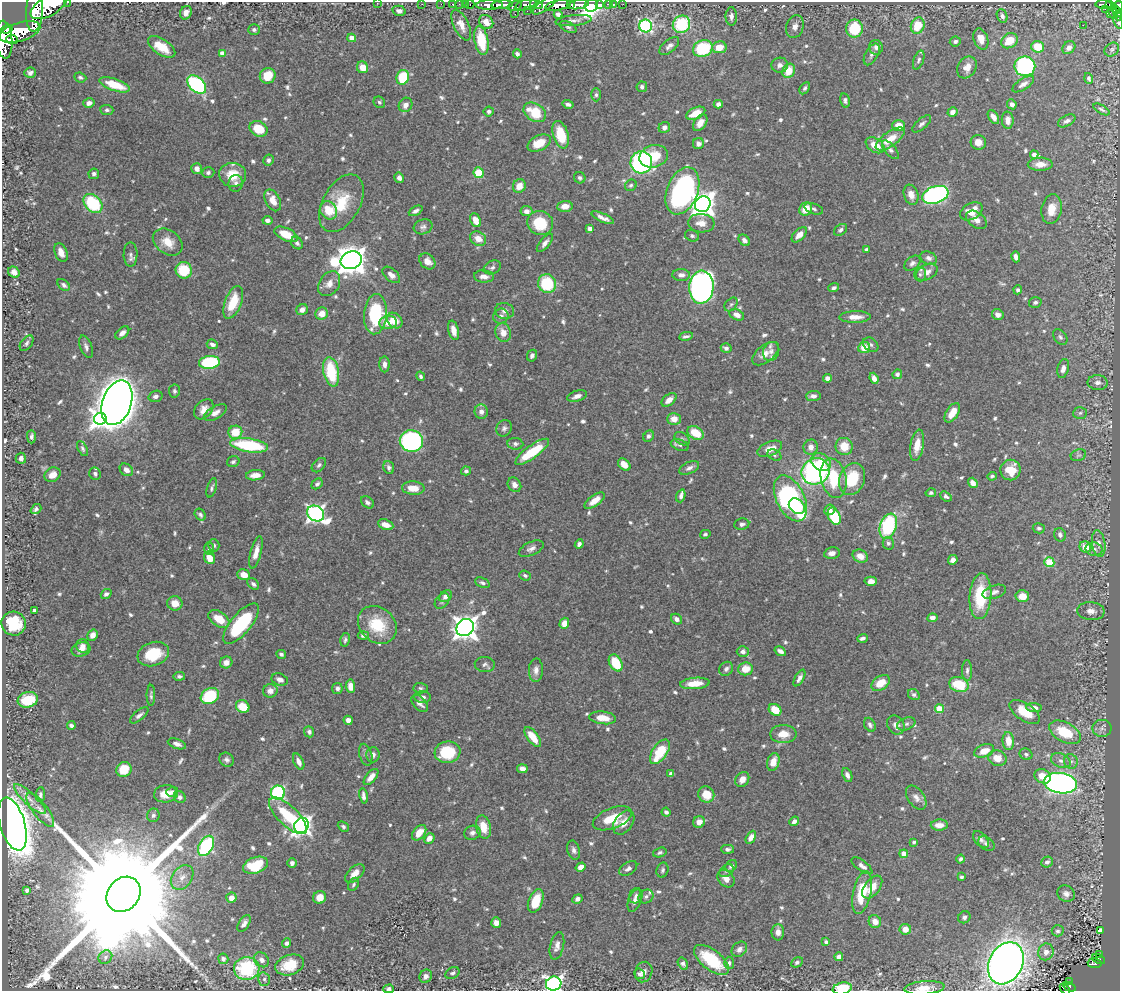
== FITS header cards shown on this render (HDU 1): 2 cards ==
NAXIS1  =                 1118
NAXIS2  =                  989

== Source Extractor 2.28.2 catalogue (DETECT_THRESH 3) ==
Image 1118 x 989 px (HDU 1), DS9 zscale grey, 1 PNG px = 1 image px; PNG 1122 x 993 px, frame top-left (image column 1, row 989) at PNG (2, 2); each listed source drawn as its Kron ellipse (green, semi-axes under 4 px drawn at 4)
Background 0.901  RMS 0.017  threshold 0.05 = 3 sigma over >= 5 px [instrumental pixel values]
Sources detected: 744; of the 744, the 500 brightest by FLUX_AUTO listed and drawn (244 fainter detections omitted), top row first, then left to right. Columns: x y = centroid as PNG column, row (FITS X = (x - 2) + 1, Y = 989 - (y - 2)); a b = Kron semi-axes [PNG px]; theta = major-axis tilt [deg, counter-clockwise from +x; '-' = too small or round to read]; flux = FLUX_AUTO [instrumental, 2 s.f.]
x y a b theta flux
68 2 3 2 - 30
377 3 2 2 - 36
422 4 2 2 - 4.5
441 4 2 2 - 8.5
453 4 3 3 - 18
459 4 2 2 - 11
465 4 3 2 - 10
537 4 7 4 -12 280
570 4 4 3 - 220
608 4 4 3 - 39
613 4 3 2 - 7.7
623 4 2 2 - 3.4
1104 4 8 3 -5 130
470 5 4 3 - 18
489 5 14 4 1 850
502 5 11 4 5 950
526 5 11 5 18 760
544 5 14 5 35 550
558 5 13 5 11 1700
578 5 11 4 8 1200
591 5 7 6 - 1400
599 5 3 3 - 160
1109 5 4 3 - 100
49 6 20 10 30 3500
514 6 7 4 15 320
1118 6 5 4 - 270
1105 9 2 2 - 20
1115 9 4 3 - 200
35 11 21 8 86 3100
399 11 7 5 -14 4.4
527 11 2 2 - 22
186 13 7 6 - 6.4
1113 13 6 3 -66 49
515 14 2 2 - 25
558 14 4 4 - 4.7
1110 14 3 3 - 33
1117 14 7 3 -74 73
731 16 9 5 90 5.1
1002 16 7 5 -68 4.2
574 21 18 5 6 5.7
486 22 8 6 -44 8.3
1118 22 7 2 -63 15
681 24 9 8 - 67
461 25 16 7 -65 10
1083 25 2 2 - 520
646 26 6 6 - 190
918 26 8 7 - 30
568 27 9 5 -28 2.7
795 27 12 8 73 7.2
7 29 6 4 21 420
854 29 9 8 - 59
254 30 6 5 - 2.9
20 32 21 9 17 3300
352 38 4 4 - 10
981 39 11 7 -70 12
4 40 19 8 -84 3000
12 40 6 4 -7 520
481 41 14 7 -79 37
955 41 5 5 - 3.4
1009 41 9 7 35 22
669 46 12 6 40 5.6
162 47 15 7 -33 24
719 47 7 6 - 15
876 47 7 7 - 4.8
1038 47 6 6 - 28
1069 48 7 5 43 5.6
703 49 10 8 22 71
1112 49 8 6 38 2.5
222 53 4 4 - 9.2
517 54 4 3 - 3.8
872 54 12 6 60 5.2
919 60 10 5 70 3.2
780 65 8 7 - 5.4
1025 66 10 10 - 160
362 67 6 5 - 14
967 67 11 9 58 11
789 71 7 6 - 19
30 73 6 5 - 3.7
268 76 8 7 - 24
80 77 6 5 - 2.8
403 77 7 6 - 49
1089 78 5 4 - 2.5
1023 84 12 5 33 5.5
115 85 16 6 -19 32
197 85 11 7 -44 160
642 87 5 5 - 3.1
805 88 7 4 57 2.7
596 95 7 4 -90 2.4
845 100 7 4 -77 3.1
379 102 6 5 - 2.4
89 103 5 4 - 6
568 104 6 3 -15 3.4
718 104 4 4 - 4.8
1012 104 5 4 - 4.5
406 105 7 6 - 6.9
1101 109 9 4 -30 2.4
107 110 6 5 - 2.7
489 112 5 5 - 3.2
535 112 12 8 -33 35
952 112 5 4 - 6.9
696 113 10 5 24 19
993 117 7 4 -57 8.1
1008 120 8 6 -86 7.3
1067 121 9 5 28 3.9
700 123 9 5 54 8.9
922 124 11 5 41 3.4
899 125 6 5 - 14
664 127 6 5 - 4.8
259 129 9 7 -26 31
561 135 14 7 -74 32
890 139 17 7 36 19
978 142 7 7 - 9
539 143 12 7 27 20
698 144 5 5 - 5.1
875 145 10 6 -34 16
890 150 11 5 -50 5
1034 155 4 4 - 7
654 156 14 11 16 28
268 160 6 5 - 3.4
641 162 11 11 - 200
1040 164 12 6 1 11
197 169 5 5 - 7.8
208 172 6 5 - 2.9
479 173 5 5 - 35
94 174 5 5 - 3.4
233 175 13 12 - 23
399 178 5 4 - 4.1
580 178 6 5 - 2.6
236 183 8 7 - 4.3
631 185 6 5 - 2.5
519 186 7 6 - 13
682 191 25 15 68 250
911 195 10 7 -71 10
935 195 13 8 19 320
273 200 12 7 -63 12
93 203 11 8 -48 79
341 203 31 18 61 43
703 204 8 7 - 990
565 206 8 5 5 11
806 209 7 6 - 20
814 209 10 5 -21 2.9
1052 209 15 10 81 17
329 210 10 8 -55 25
416 211 7 4 28 3.7
526 211 6 5 - 5.2
971 211 12 8 28 17
603 218 12 4 -24 6.1
267 220 5 4 - 4.5
475 220 7 5 -65 14
976 220 11 7 -37 7.2
540 223 13 12 - 39
701 223 13 9 -6 11
423 227 9 7 20 4.1
590 229 4 4 - 7.9
840 230 7 5 37 3
286 234 12 6 -25 24
799 235 9 5 45 9.5
692 236 7 5 -21 2.9
478 239 8 6 -34 10
744 240 6 5 - 4.8
168 242 16 12 -36 17
297 243 7 5 -50 3.6
545 243 11 5 50 4.7
867 250 4 4 - 4.2
61 252 9 6 -68 8.5
131 254 12 7 89 4.5
1016 257 5 4 - 4.8
929 258 8 6 -23 4.3
351 260 11 8 18 1800
427 261 9 7 -44 8.3
912 263 9 6 39 3.8
492 267 9 6 24 3.7
184 270 8 8 - 39
14 272 6 5 - 8.5
927 272 11 7 28 8.9
920 274 7 6 - 2.8
391 275 10 6 -41 6.5
681 275 9 6 -3 5.8
484 276 10 6 -5 6.6
329 284 13 10 56 9.8
547 284 9 9 - 59
64 285 7 4 -40 3.4
701 287 16 12 86 590
834 288 5 4 - 3.2
1018 290 4 4 - 2.7
233 302 17 8 68 34
1035 302 6 5 - 3.2
731 304 8 5 48 2.5
302 310 6 5 - 6.1
504 311 9 8 - 5.4
322 314 6 6 - 13
375 314 20 11 86 86
737 315 8 5 -26 7.9
998 315 6 5 - 5.2
501 316 8 7 - 4.3
855 317 15 5 1 10
395 321 8 6 -48 13
388 323 9 6 7 12
454 330 10 5 -77 9.4
122 333 8 5 41 5.5
503 333 9 7 -73 10
686 336 7 3 10 3
1060 337 9 6 -53 3.1
27 343 9 5 53 3.3
212 344 6 4 -25 4.4
871 345 8 6 -41 3.2
86 347 12 6 -69 4.2
864 347 6 5 - 19
726 348 5 5 - 3.7
771 351 10 8 70 4.9
765 354 15 8 38 9.9
532 356 6 5 - 3.3
209 362 10 6 6 100
384 364 8 5 -89 5.6
1063 368 9 5 76 6.6
331 372 15 7 -78 56
897 374 5 4 - 2.8
421 376 5 4 - 2.5
827 378 4 4 - 6.2
874 378 6 4 -69 6.3
1098 382 10 7 -3 6.2
174 391 6 5 - 2.5
155 396 7 5 18 3.8
577 396 10 5 17 6.2
813 396 7 5 3 4.6
669 400 8 5 39 8.8
117 403 23 14 70 2900
204 409 11 8 47 8.9
481 412 7 6 - 5.9
215 413 12 6 31 7.2
952 413 11 6 57 14
1080 413 7 5 4 2.4
100 419 6 6 - 360
674 419 7 6 - 11
504 428 8 7 - 3.8
235 432 7 6 - 26
696 433 9 6 -30 27
648 436 6 5 - 3.1
31 437 6 4 -90 3.8
682 439 8 5 -38 2.8
411 441 11 10 - 190
515 444 8 5 -6 3.2
249 445 19 6 -8 92
680 445 9 5 -20 2.9
917 445 16 7 81 16
844 446 8 8 - 19
811 447 7 7 - 7.2
83 448 8 4 -62 2.5
770 449 13 7 23 12
532 452 20 6 36 49
774 455 7 5 -28 2.4
1078 455 8 5 19 2.5
21 458 5 5 - 4.3
233 462 6 5 - 2.7
821 462 10 8 -34 19
319 465 8 5 45 3.2
624 465 7 5 -44 12
389 467 6 5 - 3.3
689 468 10 6 25 5
126 470 7 5 -39 6
1010 470 10 10 - 25
466 471 5 4 - 3
815 471 14 13 - 200
95 474 6 5 - 3.3
53 475 8 7 - 10
255 475 9 5 6 8.4
992 476 5 4 - 2.5
834 478 20 12 -77 49
852 479 16 12 70 47
973 483 5 4 - 9.5
317 484 6 4 39 2.9
514 485 7 6 - 5.8
212 488 10 4 73 2.7
413 488 11 6 -3 17
931 493 5 4 - 2.4
681 496 7 4 73 4.2
946 496 6 4 -38 2.8
790 498 25 14 -64 230
595 501 12 5 37 14
367 502 7 5 -40 3.5
797 506 9 7 -43 54
36 509 6 4 37 2.7
829 510 5 5 - 6.5
316 514 9 7 -33 450
200 515 6 5 - 2.9
834 516 9 6 -65 45
742 524 7 5 10 4
386 525 8 5 -22 10
888 526 13 8 70 96
1039 528 6 5 - 3.1
705 534 5 4 - 2.5
1060 535 7 5 -72 4
888 543 6 5 - 2.8
1099 543 13 6 -81 7.8
579 544 5 4 - 3.7
214 545 6 5 - 2.8
1085 547 6 5 - 16
209 549 6 5 - 2.4
531 549 13 6 25 5.5
1094 549 8 6 -11 5.2
256 552 16 5 76 11
832 553 8 5 11 6.2
860 556 8 6 -25 9.5
209 558 6 5 - 13
953 560 5 4 - 6.7
1049 562 5 5 - 57
244 575 6 5 - 12
525 575 6 4 -21 2.5
871 581 6 4 3 6.4
482 583 7 5 -22 3.1
253 584 7 5 -44 3.2
994 592 12 6 19 4.8
106 594 5 4 - 3.4
446 596 7 5 35 5.8
980 596 23 11 86 56
1022 596 7 6 - 14
442 601 9 6 52 3
175 603 7 7 - 14
34 611 3 3 - 4.3
1091 611 13 9 -5 9.1
932 618 5 4 - 5.3
219 619 12 7 -35 21
676 619 6 5 - 5.1
564 623 6 4 72 10
14 624 12 12 - 46
241 624 25 10 50 82
377 625 21 17 -41 45
465 628 9 8 - 1100
93 635 6 4 60 7.7
363 635 5 4 - 3.7
862 638 5 3 - 3.7
345 640 7 4 78 2.7
83 646 7 6 - 6
81 649 9 7 14 7.8
780 651 6 4 -33 4.3
743 652 6 5 - 4.4
153 654 16 11 20 41
281 654 5 4 - 3.2
226 662 6 5 - 6.9
616 663 9 6 -61 34
485 664 10 7 -4 3.7
726 669 7 6 - 4.2
745 669 7 6 - 18
536 670 12 7 88 6.7
967 670 10 5 -89 3.5
179 676 6 4 9 2.8
799 678 9 4 60 4.6
280 680 8 6 -21 5.4
695 683 15 5 5 16
881 683 10 6 35 18
959 684 10 7 -17 39
350 686 6 4 -85 10
420 688 7 5 -4 2.5
337 689 5 5 - 4.1
270 691 7 6 - 5.9
151 695 10 3 90 2.5
914 695 6 5 - 2.9
210 696 10 7 31 80
423 697 8 6 -4 4.9
28 700 10 7 15 45
420 703 10 6 -46 4.8
243 706 7 6 - 24
1034 708 8 4 -5 5.4
939 709 4 4 - 33
775 710 7 5 -36 23
1025 712 17 8 -34 24
139 715 11 5 40 4.4
603 718 13 6 -7 16
348 720 4 4 - 6.8
906 724 9 6 22 3.9
870 725 7 5 -62 3.2
896 725 10 8 -57 6.3
71 726 4 4 - 3.6
1102 728 9 8 - 5.4
309 732 6 5 - 3.3
1065 732 17 9 -28 39
783 734 13 9 0 15
533 737 12 5 -53 20
1008 741 9 6 -85 16
177 744 9 5 -20 5.1
984 751 10 6 19 15
447 752 13 10 8 48
660 752 14 7 55 43
1026 754 6 5 - 2.9
366 755 11 6 -75 3.7
373 755 7 6 - 5
997 758 9 7 -21 15
227 760 7 6 - 3.7
1061 761 10 7 -23 5.4
1071 761 7 7 - 3.8
299 762 9 5 -65 6.5
773 762 9 6 74 11
124 769 8 7 - 28
522 769 5 4 - 6.3
671 774 4 4 - 3.6
847 775 7 4 -67 4.5
1043 776 8 6 -26 18
371 777 10 5 50 7.9
742 779 8 6 52 11
1060 783 16 10 -8 460
172 792 6 4 19 2.5
278 793 7 7 - 160
166 794 12 8 4 17
706 794 8 7 - 21
40 795 7 4 81 2.8
364 796 7 3 -79 4.2
180 797 6 5 - 3.7
916 798 13 8 -55 7.1
30 799 21 6 -43 10
40 810 20 7 -52 9.9
666 812 4 4 - 3.1
153 815 7 6 - 3.2
288 816 24 10 -44 52
612 818 20 10 21 31
794 821 5 4 - 4.7
699 822 6 5 - 8.1
624 823 13 9 54 11
12 824 27 12 -73 1600
301 825 8 7 - 540
939 825 8 5 2 8.4
343 827 6 4 -42 2.5
483 827 12 7 -77 20
419 833 9 5 50 14
472 833 8 7 - 4.1
751 837 7 4 61 7.2
429 838 6 4 46 8.7
981 840 10 6 -47 3.9
914 842 4 3 - 2.5
986 844 9 6 -36 3.7
206 846 11 7 62 120
727 849 6 4 -1 3.2
574 850 10 6 -74 4.3
660 852 7 4 19 2.6
904 854 4 4 - 16
961 859 4 3 - 3
1047 862 6 5 - 3.7
292 863 5 4 - 4.1
255 865 13 8 19 45
731 866 6 5 - 3.9
862 866 12 5 -36 5.7
581 867 5 4 - 9
628 868 10 6 32 4.4
662 870 7 6 - 2.6
726 871 8 5 38 2.8
355 873 11 6 42 9
182 877 13 10 53 11
961 877 4 3 - 2.4
726 879 10 7 -48 8.2
353 884 7 5 60 2.4
872 887 13 7 53 14
27 890 4 4 - 3.9
862 892 22 9 78 43
123 894 19 15 51 85000
1066 894 9 8 - 5.1
636 896 8 6 64 3.5
646 896 8 6 31 3.5
320 897 6 6 - 13
231 898 5 5 - 8.6
577 899 5 4 - 4.1
536 901 12 7 69 29
635 901 12 6 70 6.4
964 917 6 5 - 3.2
875 922 6 6 - 11
244 923 9 5 55 4.5
496 923 5 5 - 7.6
905 929 6 5 - 9.1
1100 930 4 3 - 3.5
1058 931 6 5 - 2.8
778 932 8 6 89 7.3
826 942 4 3 - 2.5
287 943 5 4 - 3.2
557 946 14 7 77 6.1
739 949 9 6 45 4.5
1046 952 8 7 - 7
1100 955 3 2 - 7.7
105 957 7 6 - 3.1
839 957 4 4 - 6.9
223 959 5 5 - 3.2
1099 959 7 3 -27 31
262 960 8 6 -45 5.5
711 960 21 10 -38 55
797 962 6 4 27 2.6
729 963 6 5 - 2.5
1006 963 22 16 62 1400
1095 963 7 5 -7 54
683 964 6 4 -59 3.5
290 965 15 10 18 31
247 969 13 11 5 86
643 972 10 8 66 6.5
452 973 7 5 29 3.3
640 974 6 5 - 2.7
426 976 7 6 - 4.7
264 979 7 5 -76 2.8
1069 982 3 3 - 7
554 984 8 7 - 330
1069 987 6 4 -26 44
842 988 9 6 11 52
924 988 20 6 4 15
389 989 5 4 - 3.7
1065 989 6 3 -50 21
At the frame edge (FLAGS 8, measured only in part): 12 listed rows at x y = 68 2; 377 3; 49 6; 1118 6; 35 11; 1118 22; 4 40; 554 984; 842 988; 924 988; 389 989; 1065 989
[244 fainter detections neither listed nor drawn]